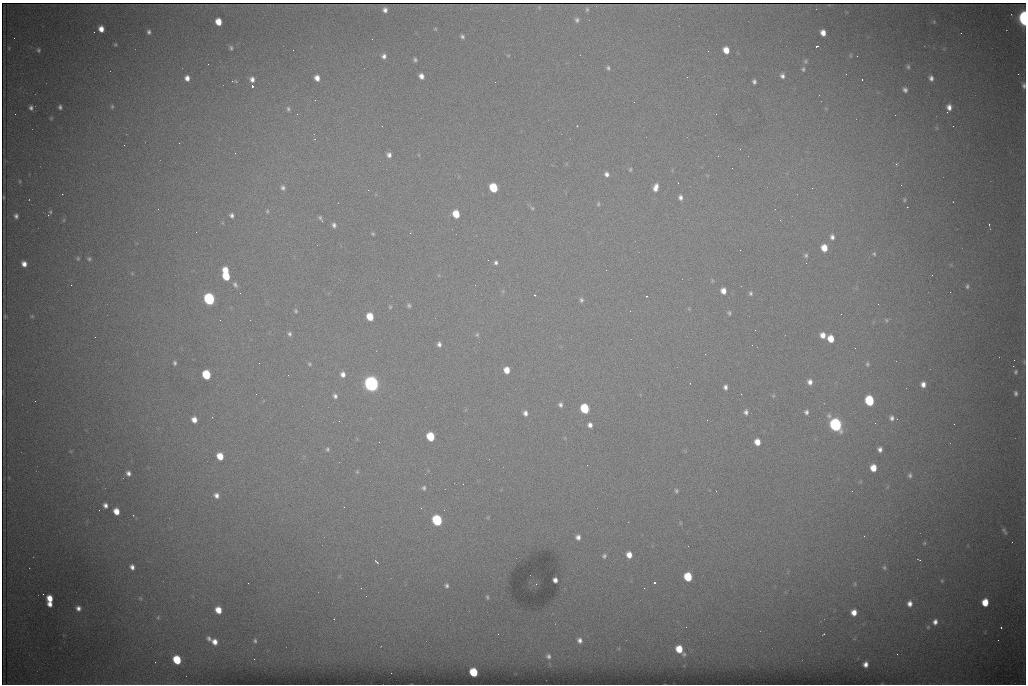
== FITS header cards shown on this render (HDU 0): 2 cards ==
NAXIS1  =                 1024 /fastest changing axis
NAXIS2  =                  682 /next to fastest changing axis

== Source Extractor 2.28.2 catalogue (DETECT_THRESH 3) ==
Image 1024 x 682 px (HDU 0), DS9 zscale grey, 1 PNG px = 1 image px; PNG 1028 x 686 px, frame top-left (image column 1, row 682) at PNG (2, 3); no overlay
Background 4670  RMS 45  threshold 134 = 3 sigma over >= 5 px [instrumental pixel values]
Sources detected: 224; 1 with non-positive FLUX_AUTO (blend fragments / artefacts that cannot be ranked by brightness) is not listed; the other 223 listed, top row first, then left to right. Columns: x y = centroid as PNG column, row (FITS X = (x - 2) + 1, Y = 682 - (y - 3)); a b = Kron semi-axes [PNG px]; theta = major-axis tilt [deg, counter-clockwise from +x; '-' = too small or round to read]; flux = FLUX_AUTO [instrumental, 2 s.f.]
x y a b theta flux
587 9 7 5 75 3.1e+03
385 10 5 4 - 1.2e+04
1024 18 8 4 -86 7.4e+05
577 20 6 6 - 7.5e+03
218 22 6 5 - 4.6e+04
934 22 6 4 -47 3.2e+03
101 29 6 5 - 2.6e+04
435 29 5 4 - 3.1e+03
149 32 4 3 - 6.8e+03
823 33 6 5 - 2.4e+04
961 33 2 2 - 1.3e+03
462 37 5 4 - 6.4e+03
14 38 2 2 - 1.3e+03
115 44 4 4 - 3.3e+03
817 46 3 2 - 3.7e+03
9 48 4 3 - 2.4e+03
231 48 6 4 -87 5.4e+03
38 50 5 4 - 5.1e+03
726 50 6 5 - 3.5e+04
384 56 6 5 - 1.1e+04
857 56 2 2 - 1.5e+03
415 60 5 5 - 6.1e+03
805 61 6 5 - 4.5e+03
208 64 2 2 - 2.7e+03
908 67 6 5 - 5.3e+03
608 68 6 4 -82 5.9e+03
803 69 5 4 - 4.9e+03
1018 74 2 2 - 1.4e+04
421 76 5 5 - 1.7e+04
782 76 5 4 - 9.3e+03
187 78 5 5 - 1.7e+04
317 78 5 5 - 2.0e+04
931 78 6 5 - 1.1e+04
252 79 6 5 - 1.4e+04
862 79 3 2 - 4.8e+03
236 81 6 5 - 3.3e+03
754 82 4 4 - 6.8e+03
1024 85 8 5 -78 9.5e+03
252 86 3 3 - 9.7e+04
905 90 5 5 - 9.0e+03
112 106 5 4 - 4.3e+03
60 107 4 4 - 6.6e+03
949 107 7 6 - 1.7e+04
31 108 5 4 - 8.7e+03
288 109 7 5 -85 6.5e+03
947 112 2 2 - 3.7e+03
297 114 3 3 - 2.9e+03
51 118 5 3 - 3.0e+03
382 126 2 2 - 1.7e+03
577 126 3 3 - 3.9e+03
179 143 2 2 - 4.0e+03
124 145 2 2 - 1.8e+03
740 149 2 2 - 2.8e+03
235 153 2 2 - 1.5e+03
389 155 5 5 - 1.1e+04
896 164 3 3 - 2.6e+03
630 169 5 4 - 4.1e+03
606 174 6 5 - 1.1e+04
20 181 5 3 - 3.4e+03
678 183 2 2 - 2.2e+03
901 185 2 2 - 1.6e+03
656 187 9 6 75 2.2e+04
283 188 6 5 - 8.0e+03
493 188 6 5 - 1.5e+05
812 188 2 2 - 3.8e+03
368 190 2 2 - 8.9e+03
62 194 2 2 - 1.9e+03
4 197 3 2 - 2.6e+03
680 197 6 5 - 1.1e+04
904 200 5 4 - 3.6e+03
598 204 6 4 78 4.4e+03
907 207 2 2 - 1.6e+03
532 208 6 5 - 4.3e+03
267 211 5 4 - 3.6e+03
50 212 4 4 - 3.7e+03
456 214 6 5 - 7.1e+04
232 215 4 4 - 8.1e+03
16 216 5 4 - 8.4e+03
320 218 5 3 - 5.2e+03
64 220 6 4 71 3.2e+03
780 220 3 2 - 2.5e+03
334 225 5 5 - 8.4e+03
989 225 3 2 - 2.0e+03
373 234 5 4 - 3.8e+03
832 237 6 5 - 1.1e+04
824 248 6 5 - 4.2e+04
874 254 5 5 - 4.6e+03
806 255 5 5 - 5.4e+03
78 258 5 4 - 3.9e+03
89 259 5 5 - 5.4e+03
496 263 5 4 - 7.3e+03
24 264 5 5 - 1.9e+04
225 270 6 4 -68 3.9e+04
606 270 2 2 - 1.2e+03
226 276 7 5 -68 9.9e+04
712 280 6 3 -72 3.1e+03
71 285 2 2 - 6.8e+03
235 285 7 5 -62 7.2e+03
967 286 7 5 82 6.0e+03
723 291 6 5 - 2.3e+04
751 293 6 5 - 6.1e+03
535 295 3 2 - 4.2e+03
646 296 3 2 - 3.1e+03
209 299 7 6 - 6.0e+05
581 300 7 5 -75 7.2e+03
878 304 2 2 - 1.2e+03
409 305 5 5 - 5.6e+03
390 307 4 4 - 3.3e+03
296 311 6 5 - 4.6e+03
729 313 6 4 -89 5.1e+03
841 314 2 2 - 2.3e+03
5 316 3 2 - 2.5e+03
32 316 5 4 - 3.3e+03
370 317 6 5 - 6.8e+04
886 320 6 5 - 4.7e+03
755 330 2 2 - 1.4e+03
289 334 6 5 - 7.3e+03
477 334 6 5 - 4.9e+03
823 335 6 5 - 2.2e+04
831 339 6 5 - 4.4e+04
439 344 6 5 - 9.7e+03
752 345 2 2 - 4.3e+03
1014 360 2 2 - 2.3e+03
175 363 5 4 - 5.7e+03
259 363 2 2 - 1.8e+03
309 364 5 4 - 4.1e+03
867 364 6 5 - 4.8e+03
1013 366 2 2 - 1.9e+04
507 370 6 5 - 3.5e+04
1016 372 6 5 - 5.9e+03
343 374 7 6 - 1.5e+04
206 375 6 5 - 1.8e+05
288 375 2 2 - 1.4e+03
810 382 7 6 - 1.5e+04
690 383 2 2 - 1.5e+03
371 384 8 7 - 1.5e+06
923 384 6 5 - 1.7e+04
725 387 5 4 - 9.7e+03
1016 393 6 4 -79 7.6e+03
256 394 2 2 - 1.5e+03
741 394 2 2 - 1.2e+03
335 396 6 6 - 8.8e+03
773 396 6 4 -1 3.5e+03
35 401 2 2 - 1.6e+03
869 401 7 6 - 2.1e+05
560 405 5 5 - 8.4e+03
585 408 6 5 - 1.8e+05
746 412 6 5 - 9.8e+03
806 412 6 5 - 8.7e+03
525 413 6 4 -82 1.2e+04
829 416 7 6 - 7.7e+03
892 418 5 5 - 9.5e+03
194 420 5 5 - 2.3e+04
339 421 2 2 - 1.5e+03
875 423 2 2 - 1.6e+03
954 424 2 2 - 9.7e+03
590 425 5 4 - 1.2e+04
836 425 7 6 - 8.5e+05
430 436 6 5 - 1.2e+05
757 442 6 5 - 3.4e+04
327 449 7 5 -81 6.4e+03
880 449 5 4 - 1.1e+04
220 456 6 5 - 5.3e+04
587 465 2 2 - 3.6e+03
873 468 6 5 - 4.2e+04
357 472 5 4 - 3.8e+03
128 473 5 4 - 1.1e+04
910 475 6 5 - 6.9e+03
463 484 2 2 - 1.5e+03
424 488 6 5 - 6.0e+03
676 491 5 4 - 4.6e+03
716 491 3 2 - 2.1e+03
852 491 2 2 - 1.5e+03
216 495 7 6 - 1.5e+04
105 505 5 4 - 1.2e+04
344 507 2 2 - 4.2e+03
116 511 6 5 - 3.4e+04
133 515 3 2 - 2.1e+03
437 520 6 6 - 3.7e+05
680 523 5 3 - 2.9e+03
1004 531 9 4 -63 7.1e+03
578 537 5 5 - 1.2e+04
924 543 5 4 - 3.9e+03
629 555 6 5 - 2.7e+04
604 556 6 5 - 6.4e+03
919 560 5 3 - 3.4e+03
376 562 5 3 - 3.7e+03
132 567 7 6 - 1.4e+04
884 567 7 6 - 6.6e+03
688 577 6 6 - 1.2e+05
555 580 4 4 - 1.3e+04
942 581 5 4 - 3.8e+03
654 583 3 3 - 9.8e+04
855 584 7 5 84 4.3e+03
446 586 6 5 - 7.3e+03
43 594 2 2 - 9.6e+03
487 597 6 4 -72 4.2e+03
50 598 6 5 - 3.7e+04
140 598 7 5 -59 6.1e+03
985 602 6 5 - 6.0e+04
50 604 5 4 - 1.8e+04
910 604 7 6 - 1.8e+04
78 608 6 6 - 1.4e+04
218 610 6 5 - 4.1e+04
854 612 6 5 - 2.8e+04
158 617 7 5 68 5.7e+03
334 619 2 2 - 1.6e+03
935 622 8 7 - 1.8e+04
928 627 5 5 - 5.1e+03
1001 627 3 2 - 3.2e+03
823 634 3 2 - 2.1e+03
209 638 7 6 - 9.1e+03
580 640 5 5 - 1.2e+04
998 640 2 2 - 1.1e+03
255 641 5 4 - 5.0e+03
215 642 7 6 - 2.3e+04
679 649 8 5 -53 6.0e+04
897 654 2 2 - 1.6e+03
548 656 5 4 - 7.2e+03
254 659 2 2 - 5.7e+03
177 660 6 5 - 1.3e+05
865 664 5 4 - 1.6e+04
474 672 6 5 - 1.2e+05
At the frame edge (FLAGS 8, measured only in part): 2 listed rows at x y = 1024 18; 1024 85
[1 non-positive-flux detection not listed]

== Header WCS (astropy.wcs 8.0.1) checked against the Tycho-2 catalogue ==
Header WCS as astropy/WCSLIB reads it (CRVAL/CRPIX/CD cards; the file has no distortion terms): RA---TAN/DEC--TAN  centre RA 07:06:07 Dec +31:10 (106.53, +31.16 deg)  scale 1.44 arcsec/px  FOV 24.5' x 16.3'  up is -93 deg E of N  parity flipped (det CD > 0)
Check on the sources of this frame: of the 60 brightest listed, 8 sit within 2.2 arcsec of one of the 16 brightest Tycho-2 stars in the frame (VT <= 12.35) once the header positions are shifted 0.50 arcsec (0.46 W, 0.20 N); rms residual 1.00 arcsec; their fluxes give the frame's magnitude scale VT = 24.93 - 2.5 log10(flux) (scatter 0.18 mag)
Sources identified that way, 8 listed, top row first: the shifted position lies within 2.2 arcsec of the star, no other Tycho-2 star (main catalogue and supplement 1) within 4.4 arcsec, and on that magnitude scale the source's flux lands within +1.5 / -3 mag of the star's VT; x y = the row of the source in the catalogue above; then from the Tycho-2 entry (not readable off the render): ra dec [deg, ICRS J2000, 3 dp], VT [Tycho-2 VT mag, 2 dp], TYC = Tycho-2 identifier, HIP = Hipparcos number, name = IAU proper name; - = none
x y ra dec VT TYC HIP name
493 188 106.458 +31.151 12.35 2438-728-1 - -
206 375 106.551 +31.041 11.84 2438-663-1 - -
371 384 106.552 +31.106 9.20 2438-180-1 - -
869 401 106.550 +31.305 11.61 2438-184-1 - -
585 408 106.559 +31.192 11.79 2438-1039-1 - -
836 425 106.562 +31.292 10.01 2438-106-1 - -
437 520 106.614 +31.135 11.36 2438-550-1 - -
474 672 106.684 +31.152 11.76 2438-931-1 - -